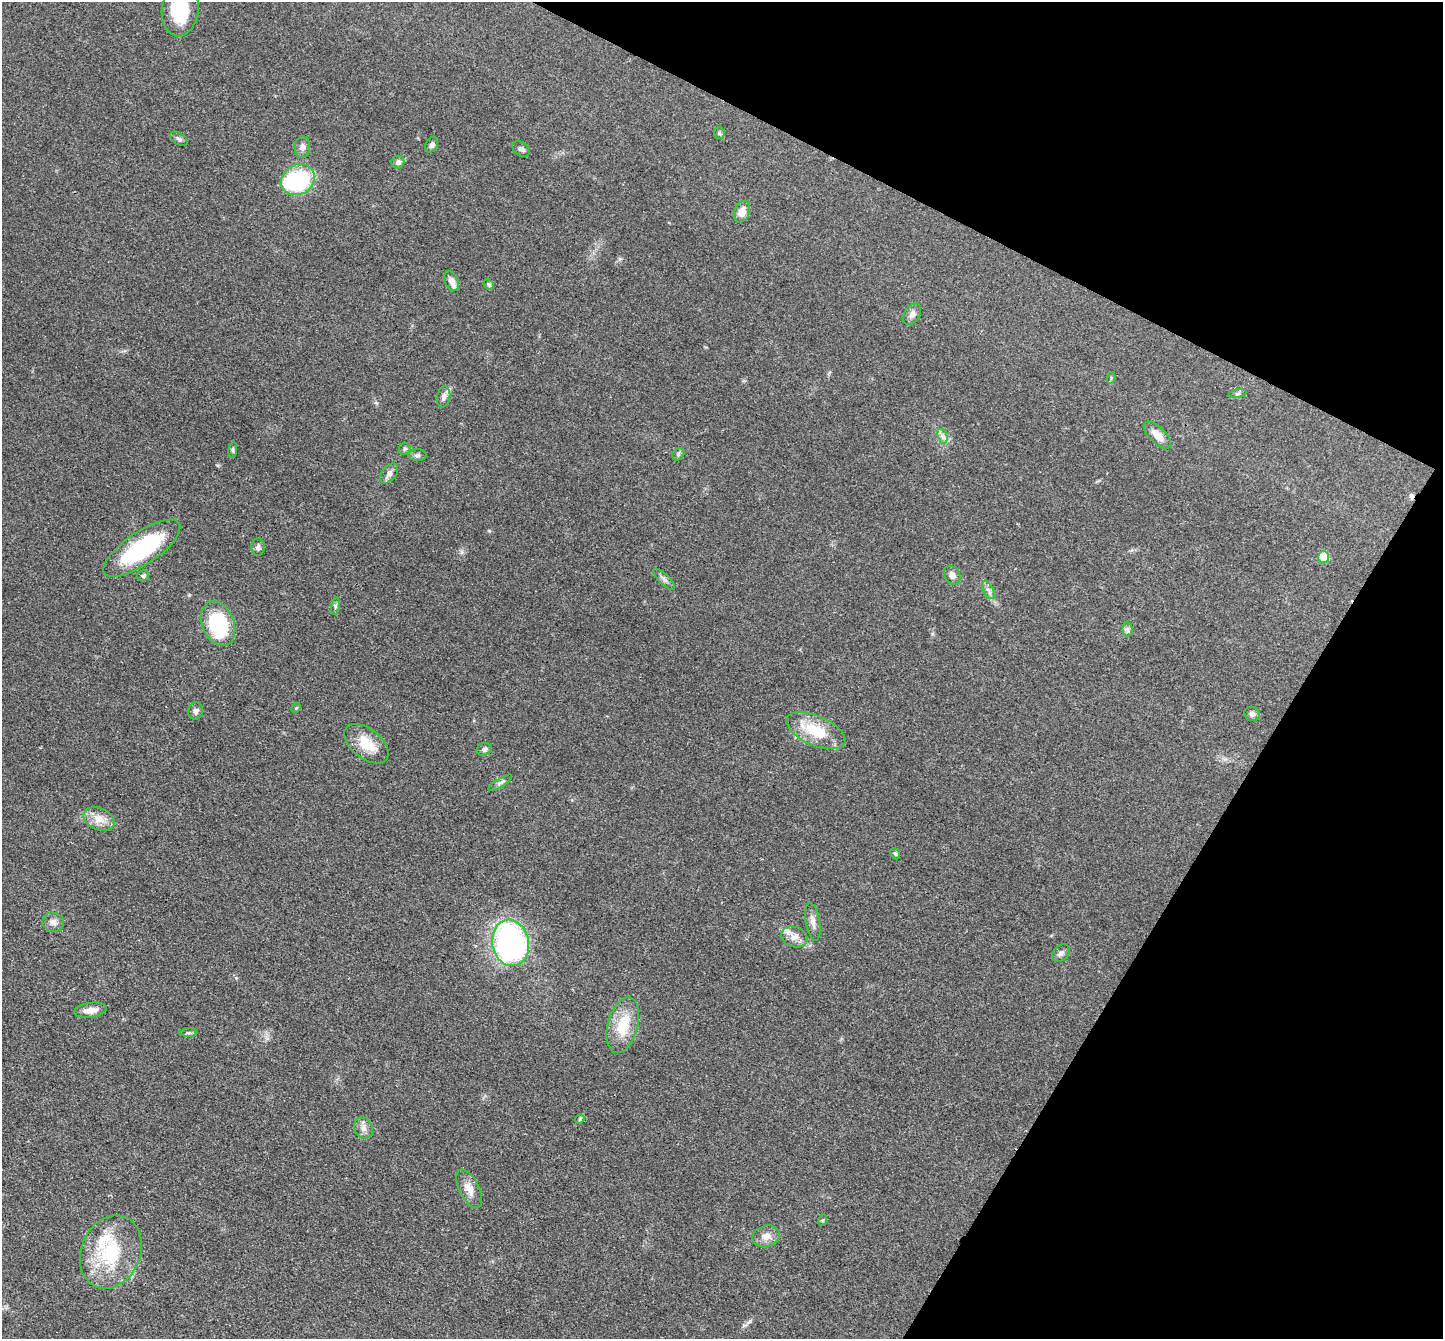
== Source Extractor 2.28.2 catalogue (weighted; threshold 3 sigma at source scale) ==
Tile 8 of 4 x 4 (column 4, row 2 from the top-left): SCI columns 4326-5766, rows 2819-4155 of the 5767 x 5775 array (HDU 1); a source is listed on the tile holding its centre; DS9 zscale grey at full resolution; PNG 1445 x 1341 px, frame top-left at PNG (2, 2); each listed source drawn as its Kron ellipse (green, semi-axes under 4 px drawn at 4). Shown black and unused: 24% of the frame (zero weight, under 3 of 4 exposures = <1% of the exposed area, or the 3 px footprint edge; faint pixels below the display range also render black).
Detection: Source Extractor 2.28.2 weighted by HDU 2 'WHT'; one run over the whole footprint, this tile lists its part. Background 0.0996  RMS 0.006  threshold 0.027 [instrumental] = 3 sigma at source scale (4.5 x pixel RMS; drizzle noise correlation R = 1.50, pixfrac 1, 0.05/0.05 arcsec/px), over >= 5 px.
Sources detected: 62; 2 inside a brighter object's white glare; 1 cosmic-ray / hot-pixel residue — neither listed nor drawn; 4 inside a brighter listed object's ellipse — not listed separately; the other 55 listed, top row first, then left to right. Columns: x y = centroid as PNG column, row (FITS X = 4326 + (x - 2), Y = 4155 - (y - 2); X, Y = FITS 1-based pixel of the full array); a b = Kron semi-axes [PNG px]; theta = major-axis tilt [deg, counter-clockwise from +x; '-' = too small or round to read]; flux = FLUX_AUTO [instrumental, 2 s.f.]
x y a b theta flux
180 9 27 18 82 26
719 133 6 5 - 1.1
179 139 10 5 -34 1.6
432 145 8 6 62 2
302 147 10 8 87 2.9
521 149 9 6 -33 1.9
398 162 6 6 - 1.8
298 180 17 15 30 59
742 212 11 7 69 6.2
451 281 10 6 -62 3.8
489 284 5 5 - 1.2
912 314 11 7 61 3
1111 378 6 4 73 0.78
1238 394 9 4 9 1.1
444 397 10 6 80 2.4
1157 435 17 8 -44 6.3
942 436 7 4 -71 1.9
405 449 6 5 - 1.4
233 450 8 4 83 1.1
678 454 7 5 48 1.1
417 455 9 6 -1 1.6
389 473 11 7 55 2.8
258 547 9 6 87 1.9
142 548 45 16 34 61
1324 557 6 5 - 20
952 575 10 7 -58 2.9
143 576 6 5 - 1.4
664 579 14 5 -44 2.1
988 590 10 5 -62 2
335 606 9 4 82 1.2
218 624 23 15 -67 45
1127 629 7 5 -89 1.5
296 708 5 4 - 0.69
195 711 9 7 75 2.2
1252 714 8 7 - 2.1
816 731 31 15 -23 22
366 744 26 14 -38 14
484 749 8 6 23 1.8
500 783 13 4 31 1.8
99 819 16 11 -24 7.2
895 854 6 4 -66 0.89
53 922 11 9 -14 3.3
813 922 19 7 -80 3.8
794 937 13 10 -19 4.9
511 943 23 18 -79 140
1061 953 10 7 43 2.2
91 1010 16 7 8 5.7
623 1025 29 15 74 19
189 1033 9 4 0 1.2
580 1119 5 4 - 0.86
363 1128 11 9 -59 3.6
469 1189 21 9 -63 6.6
823 1220 6 3 70 0.69
766 1236 14 10 17 5.3
111 1252 38 29 67 40
Isophote crosses this tile's border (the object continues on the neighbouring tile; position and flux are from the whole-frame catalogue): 1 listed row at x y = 180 9